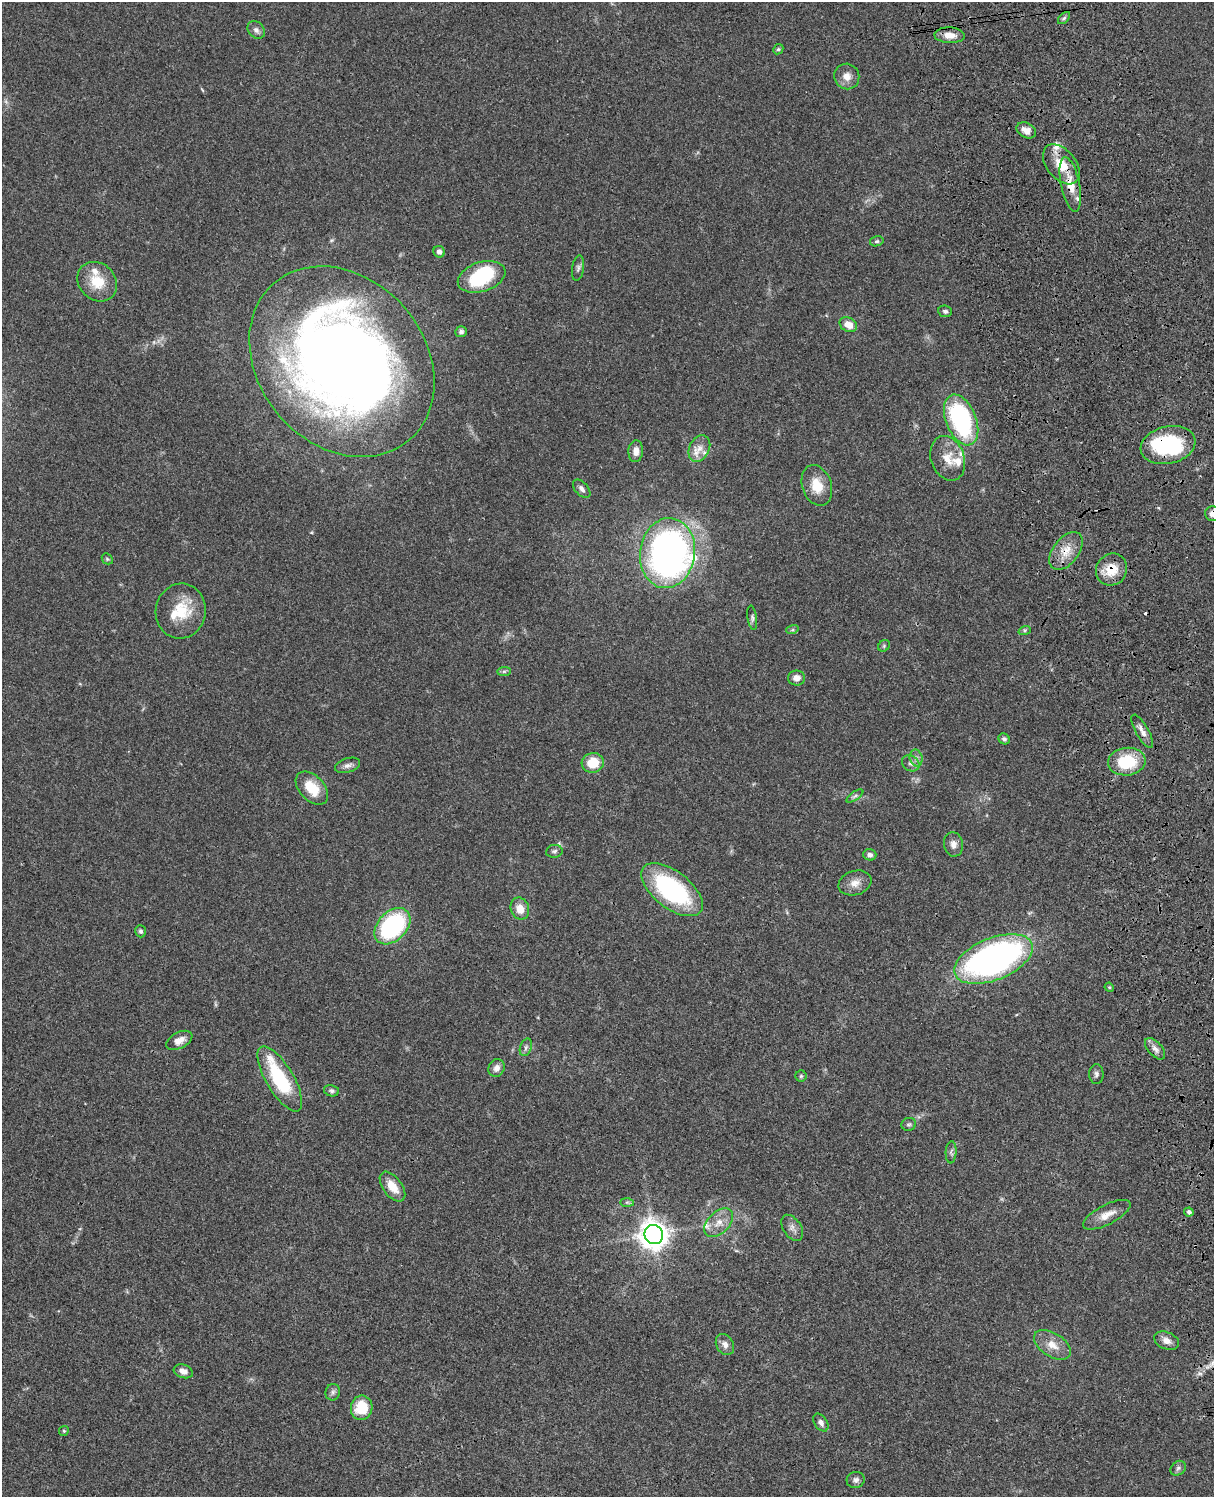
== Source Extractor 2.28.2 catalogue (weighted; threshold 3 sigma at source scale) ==
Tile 6 of 4 x 3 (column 2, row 2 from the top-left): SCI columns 1333-2544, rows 1772-3266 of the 5086 x 4925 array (HDU 1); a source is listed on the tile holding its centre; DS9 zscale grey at full resolution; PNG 1216 x 1499 px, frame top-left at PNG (2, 2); each listed source drawn as its Kron ellipse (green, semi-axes under 4 px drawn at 4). Shown black and unused: <1% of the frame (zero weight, under 3 of 4 exposures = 6% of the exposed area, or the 3 px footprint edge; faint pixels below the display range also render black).
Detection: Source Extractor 2.28.2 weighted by HDU 2 'WHT'; one run over the whole footprint, this tile lists its part. Background 0.0882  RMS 0.0061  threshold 0.0275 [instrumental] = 3 sigma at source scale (4.5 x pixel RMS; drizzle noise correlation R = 1.50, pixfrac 1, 0.05/0.05 arcsec/px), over >= 5 px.
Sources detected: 96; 1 too faint to see at this stretch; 2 inside a brighter object's white glare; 1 cosmic-ray / hot-pixel residue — neither listed nor drawn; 10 inside a brighter listed object's ellipse — not listed separately; the other 82 listed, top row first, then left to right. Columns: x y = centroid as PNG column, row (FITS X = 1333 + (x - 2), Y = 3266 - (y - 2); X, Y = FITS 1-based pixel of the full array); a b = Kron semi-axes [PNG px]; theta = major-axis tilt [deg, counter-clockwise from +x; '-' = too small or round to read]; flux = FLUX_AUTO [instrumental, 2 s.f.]
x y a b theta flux
1064 18 7 4 45 1.2
256 30 10 7 -47 2.3
949 35 15 8 -3 6.6
778 49 5 4 - 0.94
847 76 13 12 - 5.3
1026 130 10 7 -28 4.5
1061 164 23 14 -50 15
1070 184 28 9 -78 12
877 241 7 5 14 1.1
439 252 6 5 - 2.7
578 268 13 6 82 1.9
482 277 24 15 18 40
97 282 21 18 -44 15
945 311 7 5 -6 1.4
848 325 9 7 -27 6.6
461 332 6 5 - 1.6
342 362 104 83 -49 750
961 420 27 15 -68 86
1168 445 28 18 13 52
699 448 14 10 62 5.7
636 451 11 7 86 4.4
948 458 23 16 -70 11
817 485 21 14 -72 12
582 489 11 6 -48 2.4
1213 514 7 7 - 3.3
1066 551 22 13 53 10
667 553 35 27 82 260
107 559 6 5 - 0.86
1111 570 16 15 - 12
181 611 27 25 82 21
752 618 12 4 -82 1.4
792 630 6 4 18 0.96
1025 630 6 4 18 1
884 646 6 5 - 1
504 671 7 4 1 1.1
797 678 8 7 - 4
1142 731 19 6 -60 4.2
1004 739 6 5 - 1.6
916 758 8 6 -77 2.5
1127 762 19 14 6 27
593 763 11 10 - 15
911 763 9 7 -32 2.4
348 765 13 7 17 2.6
312 788 19 12 -47 15
855 796 10 4 33 1.4
953 844 12 9 -81 3.8
554 851 8 6 8 1.6
870 855 6 5 - 2.2
855 883 17 12 17 5.7
672 890 36 18 -38 81
520 909 11 9 -69 6.8
392 926 21 14 46 72
141 931 6 5 - 1.4
993 959 41 21 22 210
1109 987 5 3 - 0.61
179 1040 14 8 27 5
526 1047 9 5 72 1.8
1155 1049 13 7 -48 3.5
496 1068 9 7 61 3.6
1096 1074 10 7 88 2.1
801 1076 5 5 - 0.99
280 1079 37 13 -59 41
331 1091 8 5 -13 1.5
909 1124 7 6 - 1.3
951 1152 11 5 86 1.8
392 1187 17 9 -53 9.2
627 1202 7 4 -1 1.1
1189 1212 4 4 - 2
1107 1215 26 9 27 7.4
719 1223 17 11 44 7.5
792 1228 14 9 -56 3.3
654 1235 9 9 - 730
1167 1341 13 8 -23 4.3
725 1344 11 8 -60 3.5
1052 1345 20 11 -33 8
183 1371 10 6 -19 3.5
333 1392 8 7 - 1.9
362 1408 12 11 - 17
821 1422 10 6 -56 2.6
64 1431 5 4 - 0.86
1178 1468 8 6 39 1.8
856 1480 9 8 - 2.2
Overlapping masked pixels (flux is a lower limit): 6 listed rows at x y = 1061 164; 1070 184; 1168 445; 1213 514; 1066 551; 1111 570
Isophote crosses this tile's border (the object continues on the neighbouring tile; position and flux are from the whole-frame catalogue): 1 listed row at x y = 1213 514